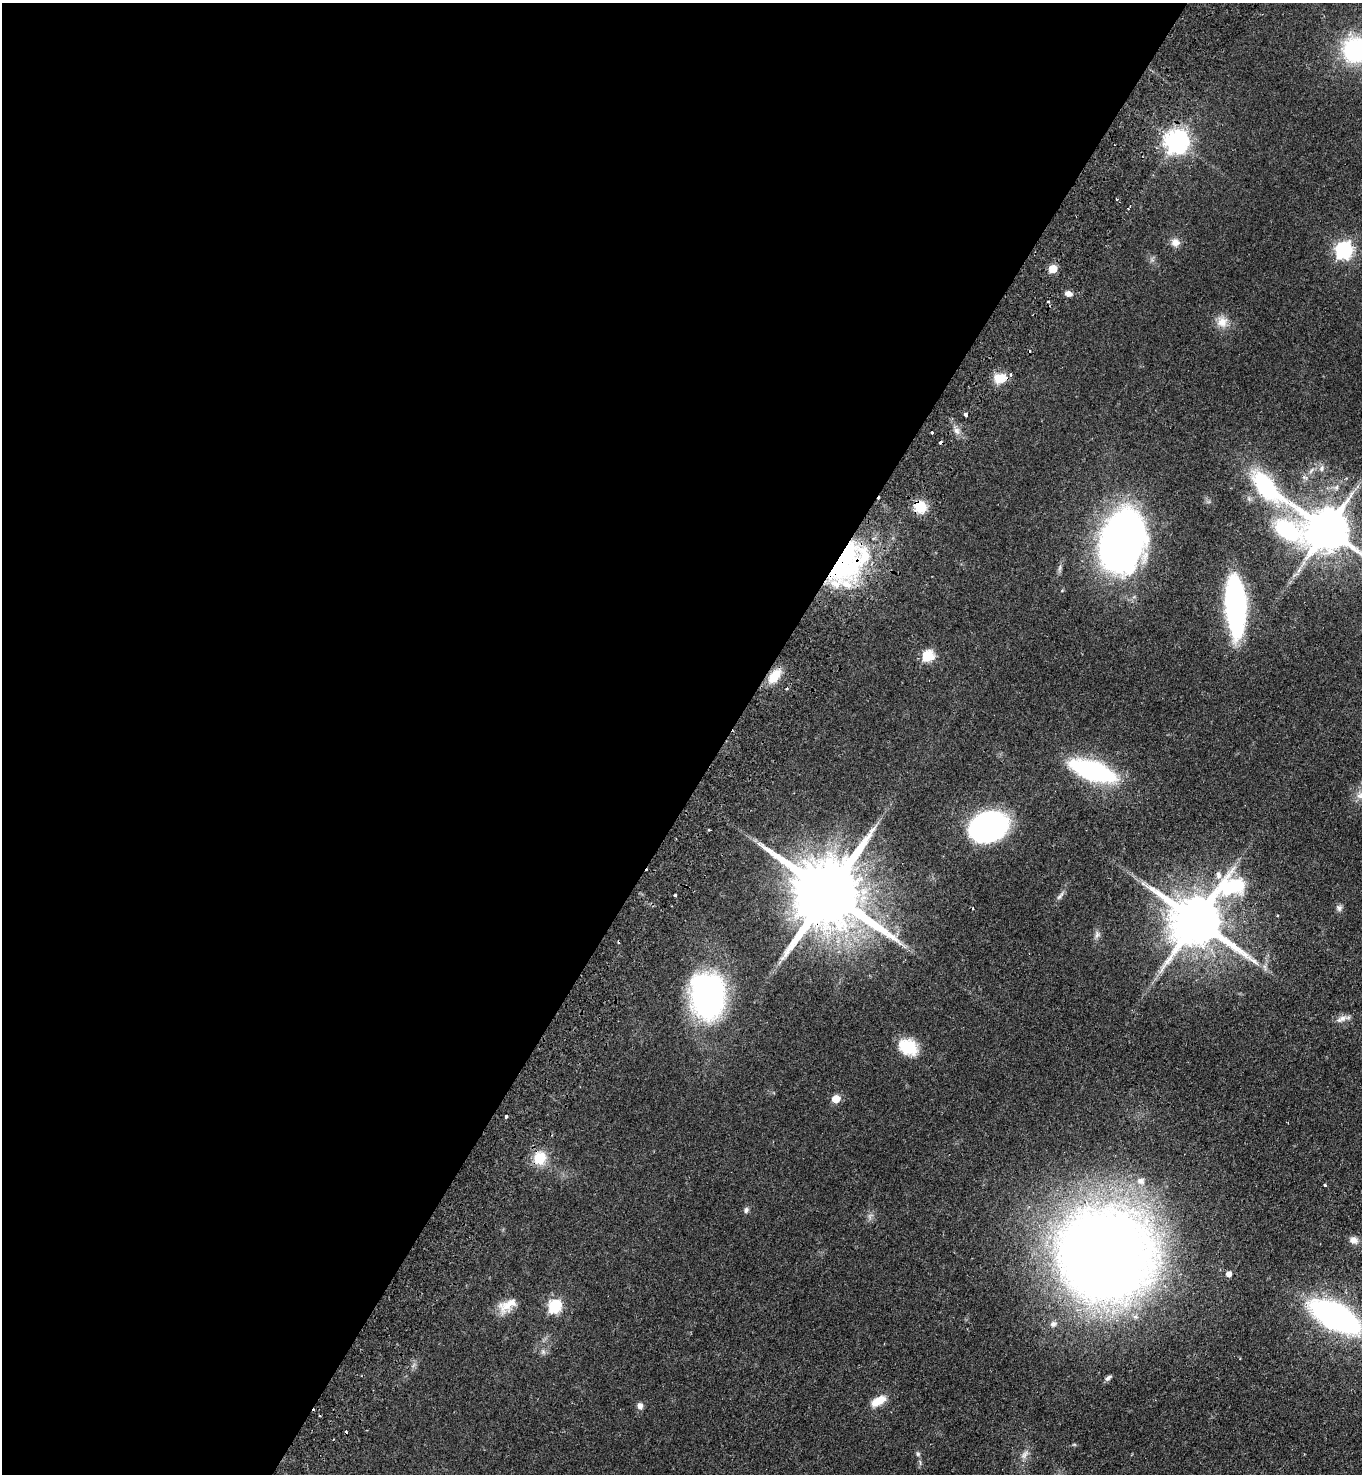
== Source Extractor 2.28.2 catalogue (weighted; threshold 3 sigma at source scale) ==
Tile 5 of 4 x 4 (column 1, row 2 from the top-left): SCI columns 360-1719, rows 2996-4467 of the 6019 x 5989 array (HDU 1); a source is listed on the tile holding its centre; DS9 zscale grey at full resolution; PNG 1364 x 1476 px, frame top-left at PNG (2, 3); no overlay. Shown black and unused: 53% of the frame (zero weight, under 2 of 3 exposures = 4% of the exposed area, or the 3 px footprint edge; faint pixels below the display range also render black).
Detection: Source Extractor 2.28.2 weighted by HDU 2 'WHT'; one run over the whole footprint, this tile lists its part. Background 0.0484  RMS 0.0055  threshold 0.0247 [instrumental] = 3 sigma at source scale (4.5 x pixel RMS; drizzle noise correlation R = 1.50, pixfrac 1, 0.05/0.05 arcsec/px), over >= 5 px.
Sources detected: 71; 1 inside a brighter object's white glare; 8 cosmic-ray / hot-pixel residue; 1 long thin detection or spike segment (spike, bleed or trail) — not listed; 4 inside a brighter listed object's ellipse — not listed separately; the other 57 listed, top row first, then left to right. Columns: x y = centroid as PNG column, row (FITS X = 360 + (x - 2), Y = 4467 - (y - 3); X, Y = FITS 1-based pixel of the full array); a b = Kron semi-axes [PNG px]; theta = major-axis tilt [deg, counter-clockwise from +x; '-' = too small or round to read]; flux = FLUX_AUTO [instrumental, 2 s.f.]
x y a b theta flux
1355 50 20 19 - 66
1176 141 8 8 - 440
1116 199 4 2 - 0.49
1175 242 12 10 -18 3.6
1343 250 7 7 - 160
1053 269 5 5 - 15
1068 294 8 6 -19 2.5
1222 322 15 14 - 6.3
1001 378 16 11 4 8
965 415 4 3 - 1.6
956 431 9 7 -52 2.4
932 432 3 3 - 1.1
1321 468 8 6 59 1.7
1265 486 53 17 -41 64
920 507 13 13 - 11
1286 530 58 27 -32 58
1327 530 13 11 -35 2500
1118 538 44 25 68 320
844 562 51 35 65 92
1236 606 48 15 -87 140
927 656 6 6 - 45
774 676 19 10 50 10
1092 770 32 12 -19 110
987 826 30 22 18 130
709 830 3 2 - 0.65
1218 875 11 7 -89 2.3
829 893 22 18 -40 7000
675 895 3 3 - 0.83
1060 896 13 5 48 1.8
1339 908 9 7 -87 1.7
1277 916 4 2 - 0.37
1196 920 19 16 36 3400
1097 934 11 6 77 1.9
1265 967 10 4 -77 1.3
708 996 39 29 -87 150
1341 1019 15 8 24 3.2
908 1047 21 15 -28 17
836 1099 5 5 - 13
506 1117 3 3 - 1.2
540 1158 17 15 66 12
1141 1181 11 9 1 3.2
1325 1185 3 3 - 1.4
746 1210 8 6 63 1.4
870 1216 9 5 72 1.6
1354 1240 11 9 -29 3.3
1105 1254 80 77 -13 750
1228 1274 5 5 - 3.1
507 1305 25 13 32 8.8
554 1306 6 6 - 70
1335 1316 31 15 -27 240
1053 1324 9 8 - 2.1
543 1352 8 6 -69 1.5
1108 1378 10 5 38 1.4
878 1401 18 9 28 8.4
640 1406 9 7 -73 2.2
918 1454 7 5 -64 1
1025 1454 14 7 53 3
Overlapping masked pixels (flux is a lower limit): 4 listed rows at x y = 1001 378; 920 507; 844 562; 829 893
Isophote crosses this tile's border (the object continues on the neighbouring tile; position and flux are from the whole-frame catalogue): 3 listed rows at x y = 1355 50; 1327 530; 1335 1316